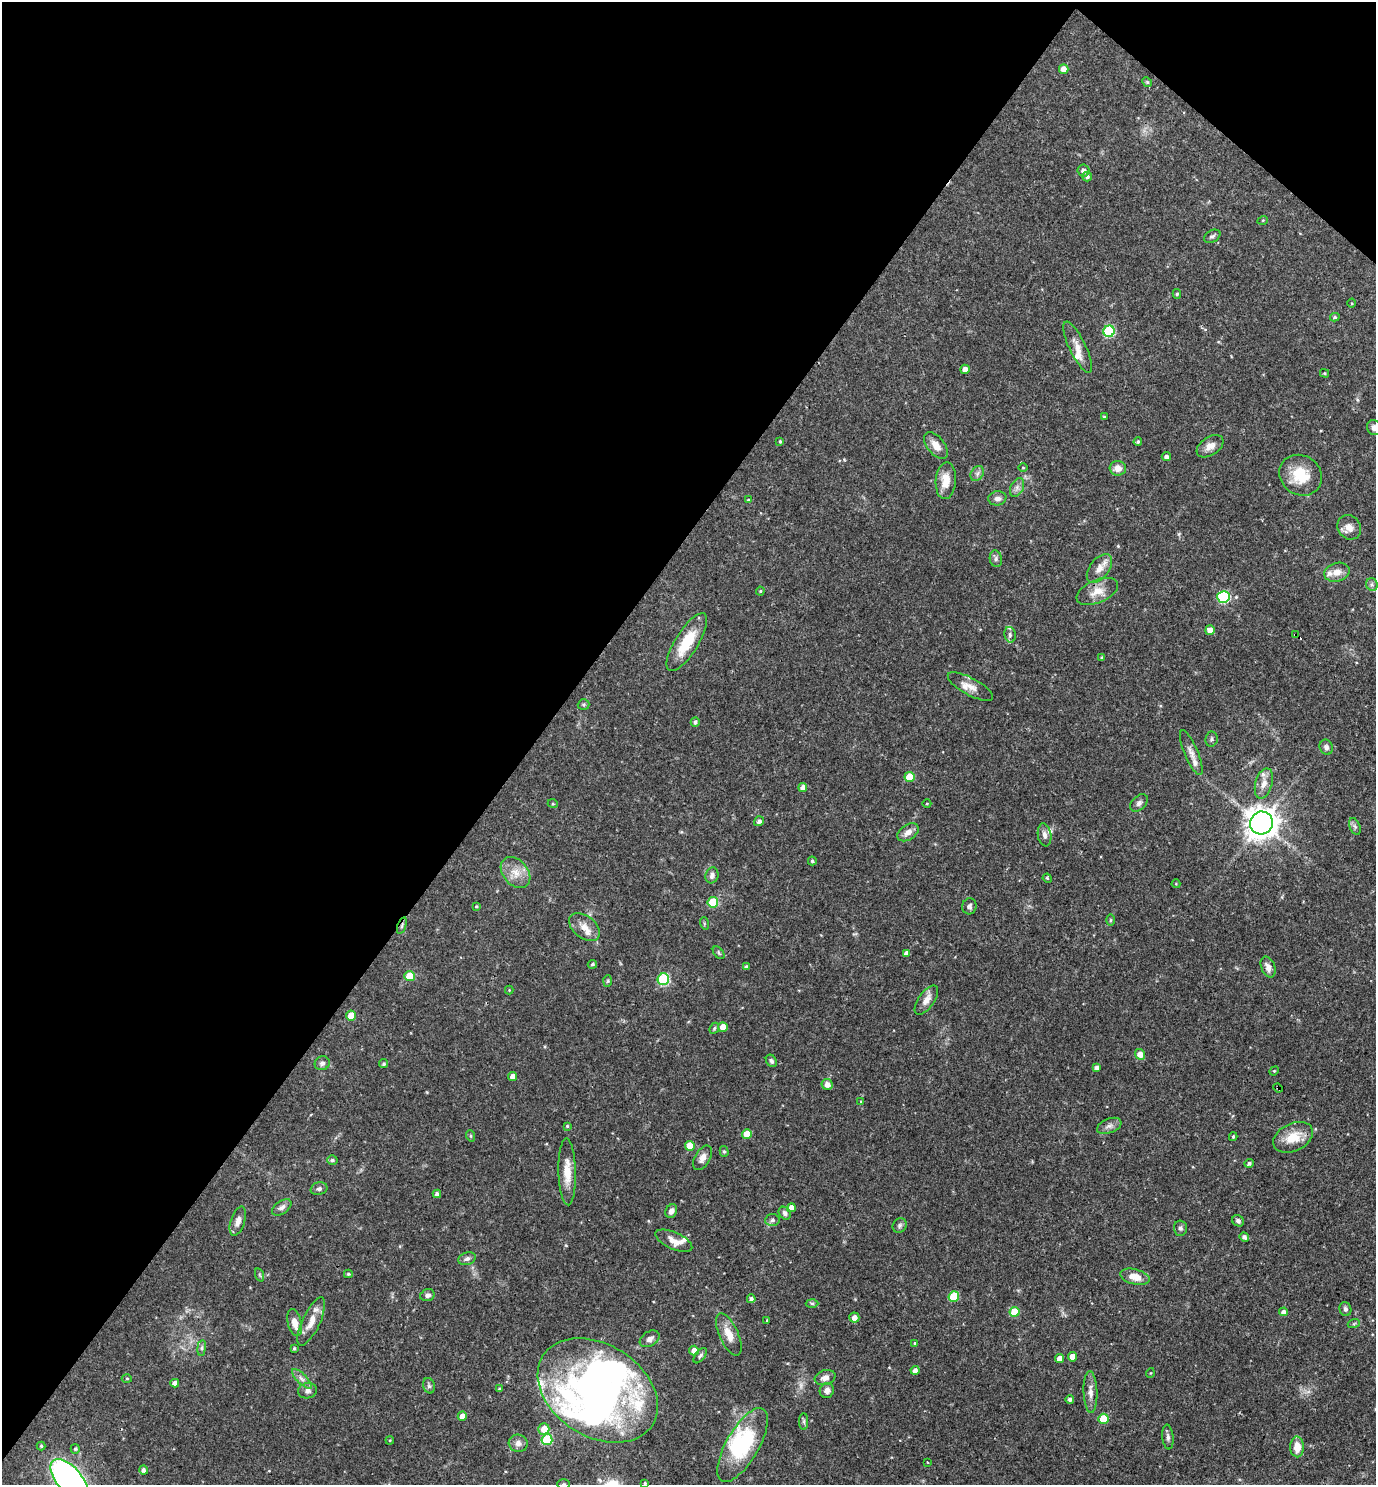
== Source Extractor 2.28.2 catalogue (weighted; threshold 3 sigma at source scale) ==
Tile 2 of 4 x 4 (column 2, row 1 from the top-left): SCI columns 1523-2896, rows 4450-5932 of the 5936 x 5932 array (HDU 1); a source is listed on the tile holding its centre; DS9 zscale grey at full resolution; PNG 1378 x 1487 px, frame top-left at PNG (2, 2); each listed source drawn as its Kron ellipse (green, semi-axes under 4 px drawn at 4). Shown black and unused: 41% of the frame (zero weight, under 3 of 4 exposures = <1% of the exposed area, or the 3 px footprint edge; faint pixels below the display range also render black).
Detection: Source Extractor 2.28.2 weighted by HDU 2 'WHT'; one run over the whole footprint, this tile lists its part. Background 0.0538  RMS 0.0032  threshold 0.0146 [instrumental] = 3 sigma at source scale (4.5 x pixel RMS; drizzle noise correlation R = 1.50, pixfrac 1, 0.05/0.05 arcsec/px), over >= 5 px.
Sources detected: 189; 1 too faint to see at this stretch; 3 inside a brighter object's white glare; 1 cosmic-ray / hot-pixel residue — neither listed nor drawn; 11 inside a brighter listed object's ellipse — not listed separately; the other 173 listed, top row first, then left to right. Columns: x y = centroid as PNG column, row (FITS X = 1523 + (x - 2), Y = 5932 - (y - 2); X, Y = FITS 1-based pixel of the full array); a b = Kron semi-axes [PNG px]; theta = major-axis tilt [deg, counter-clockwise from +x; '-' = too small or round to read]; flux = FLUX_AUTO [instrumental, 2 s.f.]
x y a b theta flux
1064 69 5 5 - 2.6
1147 82 5 4 - 0.41
1084 171 6 5 - 1.5
1087 176 5 5 - 0.81
1263 220 5 3 - 0.28
1212 236 9 6 29 0.83
1177 294 5 4 - 0.42
1352 303 4 3 - 0.29
1335 317 5 4 - 0.44
1109 331 6 5 - 26
1078 347 28 8 -64 3.4
965 369 4 4 - 2
1324 373 4 3 - 0.37
1104 417 4 3 - 0.33
1374 428 8 7 - 1.4
780 441 4 3 - 0.38
1138 442 4 4 - 0.58
936 445 16 8 -52 3.2
1210 446 15 9 34 2.3
1166 457 4 4 - 1.2
1023 468 4 3 - 0.28
1118 468 8 7 - 2.5
977 474 8 6 56 0.99
1301 475 22 19 -34 8.9
946 481 18 10 86 4.7
1017 487 10 6 64 1.3
997 498 9 7 10 1.4
748 500 4 3 - 0.3
1349 527 13 11 -51 2.6
996 559 8 6 -78 0.85
1099 568 17 9 52 3.1
1337 572 13 9 16 3
1372 584 6 5 - 0.82
760 591 4 4 - 0.37
1097 591 22 11 23 4.4
1223 597 6 6 - 31
1210 630 5 5 - 2.6
1010 635 8 5 -78 0.91
1295 635 4 3 - 0.38
687 642 33 11 58 10
1102 658 4 3 - 0.47
970 687 25 8 -28 3.5
584 705 6 5 - 0.47
695 722 5 4 - 0.81
1211 739 7 6 - 0.69
1326 747 8 6 -68 0.98
1191 753 24 7 -67 2.3
910 777 5 5 - 7.7
1264 783 16 8 75 2.7
803 787 4 4 - 1.8
1139 803 10 7 43 1.1
553 804 5 3 - 0.3
927 804 4 3 - 0.27
759 821 5 4 - 1.1
1261 823 11 11 - 400
1355 826 9 5 -69 0.8
908 832 12 7 32 2.2
1044 835 11 6 -81 1.5
812 861 4 4 - 0.56
515 873 17 12 -50 4.4
712 875 8 6 73 1.3
1047 878 5 3 - 0.34
1176 884 4 4 - 0.3
713 902 5 5 - 15
476 906 3 3 - 0.32
969 906 8 7 - 0.87
1110 920 6 4 89 0.39
704 923 6 4 -73 0.4
402 926 8 4 70 0.67
584 927 17 11 -38 3.3
719 953 7 4 -51 0.57
906 953 4 4 - 1.3
592 964 5 4 - 0.45
746 967 4 4 - 0.94
1268 967 11 6 -67 1.9
410 976 5 5 - 7.9
663 979 6 6 - 26
608 981 6 4 88 0.41
509 990 4 4 - 0.28
926 1000 17 8 55 2.7
351 1016 5 5 - 5.2
723 1027 5 5 - 3.3
714 1028 6 4 67 0.47
1140 1054 5 5 - 2.5
771 1061 7 5 -56 0.8
322 1063 8 7 - 0.92
384 1064 4 4 - 0.61
1097 1067 4 4 - 1.1
1274 1071 5 4 - 0.36
513 1076 4 4 - 2.4
827 1085 5 5 - 1.9
1278 1088 5 3 - 0.42
861 1102 4 4 - 0.29
567 1126 3 3 - 0.38
1109 1126 13 7 22 1.5
747 1134 5 5 - 5.4
471 1136 6 3 -72 0.36
1233 1137 4 3 - 0.43
1293 1137 21 14 26 6.5
690 1146 5 5 - 4.5
724 1151 5 4 - 0.5
702 1158 13 7 61 2
332 1160 5 4 - 0.65
1249 1163 5 4 - 0.7
567 1172 33 8 -88 5.4
319 1189 8 6 15 0.89
437 1194 4 4 - 1.1
282 1207 11 6 35 1.3
791 1208 4 4 - 2.6
671 1211 7 5 64 1.5
785 1213 7 5 -51 0.99
772 1220 7 6 - 0.79
238 1221 15 7 72 2
1238 1221 6 5 - 0.87
900 1225 7 6 - 0.77
1180 1228 7 6 - 0.85
1244 1237 5 4 - 1
674 1241 20 8 -24 3.3
467 1259 9 6 20 1
348 1274 4 3 - 0.46
260 1275 7 4 -71 0.46
1135 1277 15 7 -14 4.1
427 1295 7 6 - 1.1
954 1297 5 5 - 12
751 1299 4 4 - 0.94
812 1303 6 4 -1 0.53
1345 1309 7 6 - 0.81
1015 1312 5 5 - 7.3
1284 1312 4 4 - 1.6
854 1317 5 5 - 2
767 1320 3 3 - 0.26
311 1322 26 9 65 4.4
295 1323 14 7 -76 3
1354 1323 6 4 21 0.39
729 1334 23 9 -66 4.1
650 1339 11 7 32 1.5
915 1343 4 3 - 0.47
202 1348 8 4 82 0.68
294 1349 3 3 - 0.5
694 1351 5 5 - 2.4
700 1356 9 5 52 0.73
1072 1357 5 4 - 3.1
1060 1358 4 4 - 2.5
915 1370 4 4 - 1.4
1150 1373 5 3 - 0.26
127 1378 5 3 - 0.34
825 1378 10 7 17 1.7
302 1379 13 5 -45 1.5
175 1383 4 4 - 1.7
429 1386 8 6 -74 0.78
499 1389 4 3 - 0.44
598 1390 65 46 -32 100
827 1390 7 7 - 1.3
308 1391 9 7 10 1.4
1090 1392 21 7 -88 2.2
1070 1400 4 4 - 0.9
462 1416 4 4 - 2.5
1103 1419 5 5 - 7.5
804 1422 8 4 -90 0.75
544 1429 5 5 - 4.3
1168 1437 12 5 -84 1.1
390 1440 4 3 - 0.31
547 1440 5 5 - 18
518 1443 9 8 - 1.7
743 1445 42 16 60 25
41 1446 4 4 - 0.48
1297 1447 10 7 -89 3.9
75 1449 5 4 - 0.53
928 1462 2 2 - 0.33
143 1470 4 4 - 1.1
69 1480 25 12 -50 130
645 1483 4 3 - 0.36
564 1484 6 5 - 0.52
Overlapping masked pixels (flux is a lower limit): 3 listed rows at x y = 1295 635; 402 926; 1278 1088
Isophote crosses this tile's border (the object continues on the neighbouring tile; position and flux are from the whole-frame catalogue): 3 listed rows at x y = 1374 428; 69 1480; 564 1484